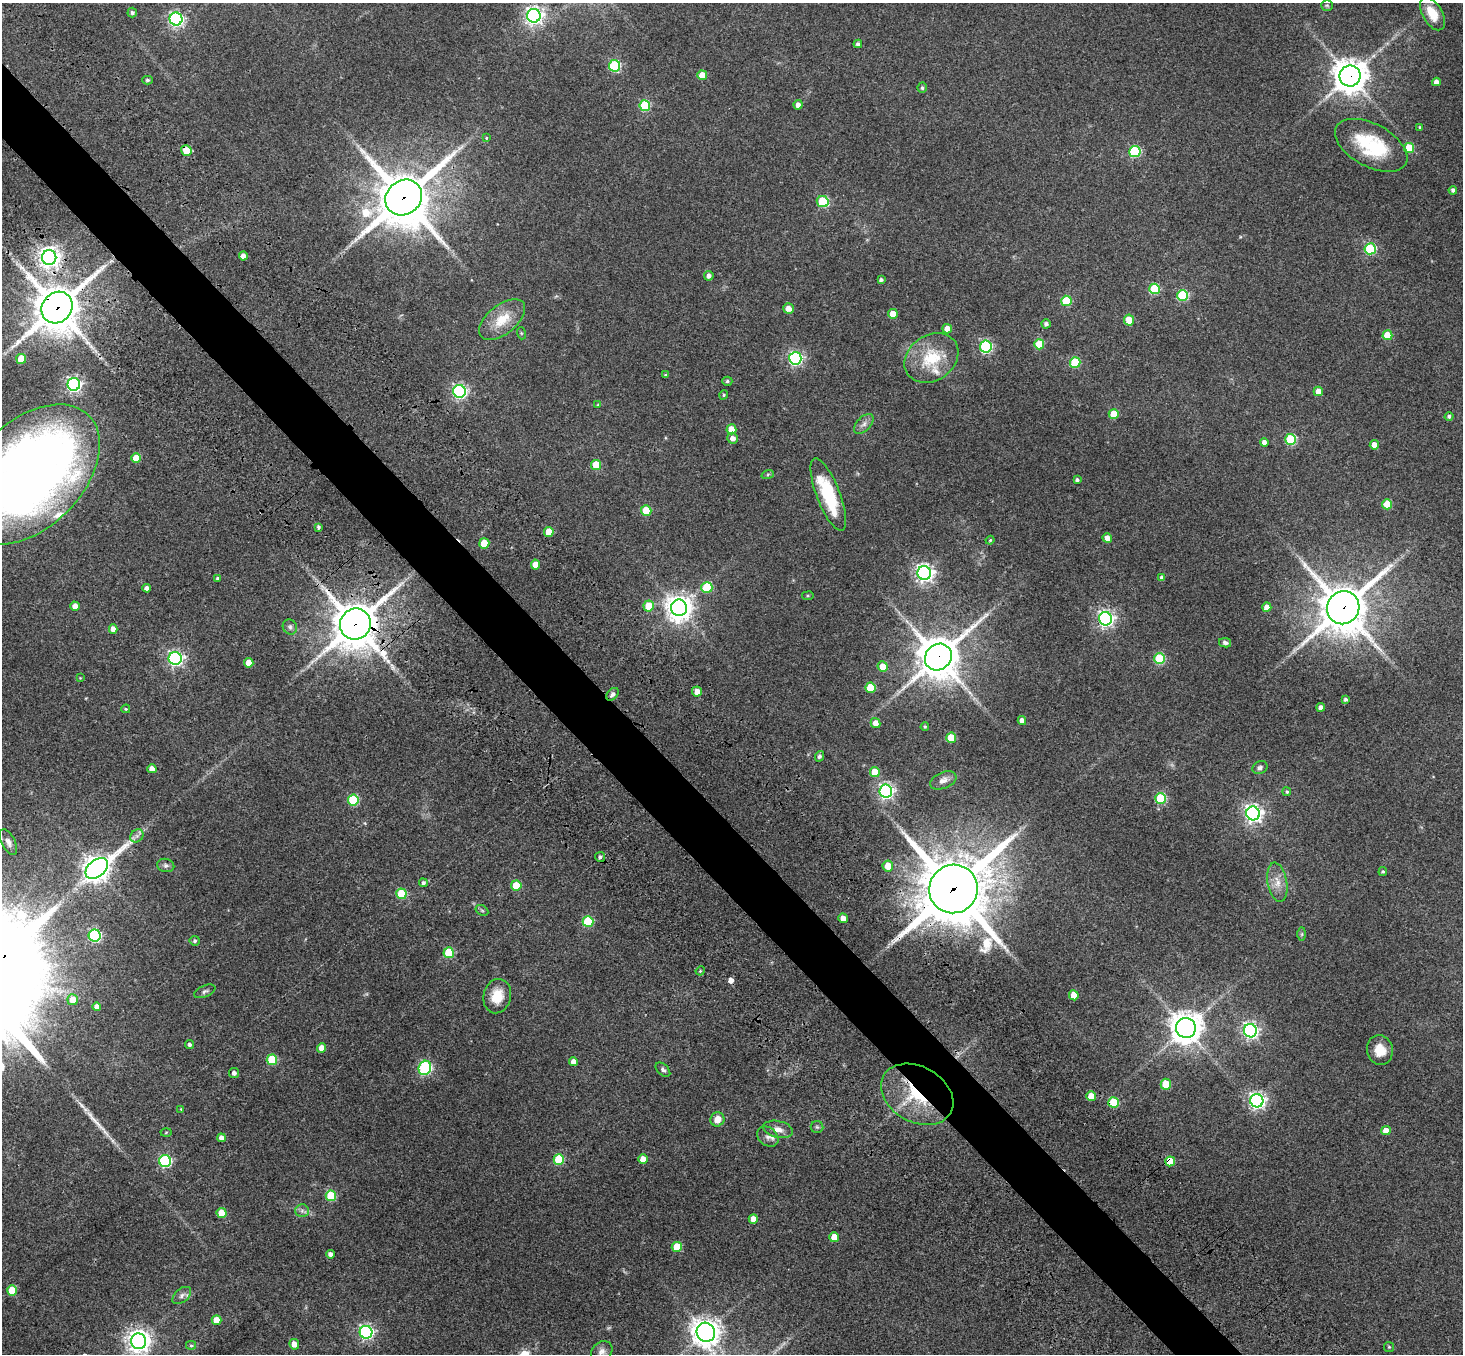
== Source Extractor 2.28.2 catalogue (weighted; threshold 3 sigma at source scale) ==
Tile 11 of 4 x 4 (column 3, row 3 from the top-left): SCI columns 3105-4565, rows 1821-3172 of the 6205 x 6204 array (HDU 1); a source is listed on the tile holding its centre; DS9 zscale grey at full resolution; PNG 1465 x 1356 px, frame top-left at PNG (2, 3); each listed source drawn as its Kron ellipse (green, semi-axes under 4 px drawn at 4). Shown black and unused: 4% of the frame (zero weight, under 3 of 4 exposures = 9% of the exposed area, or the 3 px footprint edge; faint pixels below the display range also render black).
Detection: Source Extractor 2.28.2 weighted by HDU 2 'WHT'; one run over the whole footprint, this tile lists its part. Background 0.0446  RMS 0.0054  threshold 0.0243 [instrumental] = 3 sigma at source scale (4.5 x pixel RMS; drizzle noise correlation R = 1.50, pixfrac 1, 0.05/0.05 arcsec/px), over >= 5 px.
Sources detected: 194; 2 too faint to see at this stretch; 2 cosmic-ray / hot-pixel residue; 1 long thin detection or spike segment (spike, bleed or trail) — neither listed nor drawn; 3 inside a brighter listed object's ellipse — not listed separately; the other 186 listed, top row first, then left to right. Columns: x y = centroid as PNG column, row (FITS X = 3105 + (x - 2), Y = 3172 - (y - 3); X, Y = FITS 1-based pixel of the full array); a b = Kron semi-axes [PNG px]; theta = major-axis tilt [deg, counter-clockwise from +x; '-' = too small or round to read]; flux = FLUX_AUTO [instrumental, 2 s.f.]
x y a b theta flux
1327 5 6 5 - 0.83
132 13 5 4 - 0.94
1432 14 18 10 -60 11
534 16 7 7 - 220
176 19 6 6 - 110
858 44 4 4 - 1.6
614 66 6 5 - 50
702 75 5 5 - 9.2
1350 76 10 10 - 930
147 80 5 4 - 1
1436 82 4 4 - 3.3
922 88 5 4 - 0.96
798 105 4 4 - 2.6
645 106 5 5 - 34
1420 127 4 4 - 0.54
486 138 4 3 - 0.46
1371 145 39 21 -28 34
1409 148 5 5 - 22
186 150 5 5 - 7.8
1135 151 6 5 - 49
1453 190 4 4 - 1.4
404 198 19 17 38 3000
823 202 6 5 - 34
1370 249 5 5 - 48
243 256 4 4 - 3.4
49 257 7 7 - 320
709 276 5 4 - 2.1
881 280 4 3 - 1.1
1155 289 5 5 - 33
1182 295 5 5 - 39
1066 301 5 5 - 25
57 308 17 14 48 1900
788 308 5 5 - 4.4
893 314 5 4 - 6.9
502 320 27 14 39 13
1129 320 5 5 - 11
1046 324 4 4 - 1.6
947 329 5 4 - 4.9
521 333 6 4 -72 0.58
1387 335 5 5 - 12
1039 344 5 5 - 17
986 347 6 6 - 75
795 358 6 6 - 110
931 358 29 23 34 22
21 359 5 5 - 11
1075 362 5 5 - 24
665 375 4 3 - 0.58
727 381 5 4 - 0.92
74 384 6 6 - 140
459 391 6 6 - 120
1318 391 5 4 - 5.1
724 395 5 4 - 0.69
598 405 4 4 - 0.48
1114 414 5 5 - 12
1449 416 4 4 - 1.1
864 424 12 7 45 2.4
731 429 5 5 - 8.3
733 438 5 5 - 3.2
1291 439 5 5 - 36
1264 442 4 4 - 2.1
1374 445 4 4 - 4.7
136 458 5 5 - 10
596 465 5 5 - 12
29 474 84 53 45 550
768 474 6 4 19 0.75
1077 480 4 3 - 1.2
828 495 38 11 -69 31
1387 504 5 5 - 13
646 511 5 5 - 18
318 527 4 3 - 1
549 532 5 5 - 9.4
1107 538 5 4 - 3.4
990 540 4 4 - 0.6
484 543 5 5 - 15
535 565 5 4 - 6.5
924 573 7 6 - 230
218 578 4 4 - 1
1162 578 4 4 - 2.3
707 587 5 5 - 25
147 588 4 4 - 2.3
808 596 6 3 8 0.6
75 606 5 4 - 3.5
649 606 5 5 - 11
1267 607 4 4 - 5
679 608 8 8 - 570
1343 608 17 16 - 2100
1105 619 6 6 - 180
355 624 16 15 - 1800
290 627 8 7 - 1.4
113 629 4 4 - 3.3
1225 643 6 4 -13 1.4
938 657 14 12 44 1700
175 658 6 6 - 140
1159 659 5 5 - 38
249 663 5 4 - 5.9
883 667 5 5 - 6.9
80 678 4 4 - 0.37
870 688 5 5 - 17
697 691 5 5 - 4.2
612 694 7 5 48 1.6
1346 699 4 4 - 1.1
1321 707 4 4 - 2.2
126 709 4 3 - 0.66
1022 721 4 4 - 3.4
876 723 5 4 - 3.7
925 727 4 3 - 0.57
951 738 5 5 - 13
819 756 5 4 - 1.3
1260 768 8 6 25 1.3
152 769 4 4 - 3.5
875 772 5 5 - 9.5
943 780 14 8 22 3.1
886 791 6 6 - 150
1287 792 4 4 - 0.81
1161 798 5 5 - 29
353 800 5 5 - 36
1253 813 7 6 - 220
137 836 7 6 - 1.4
8 842 14 6 -64 2.4
600 857 5 5 - 1.1
166 865 8 6 -12 1.6
888 866 5 5 - 7.6
97 868 13 8 39 580
1383 871 4 4 - 0.72
1277 882 20 9 -80 5.9
423 883 4 4 - 1.1
516 885 5 5 - 15
953 889 24 24 - 4100
401 894 5 5 - 24
482 910 7 5 -30 0.77
843 918 5 4 - 4.3
588 921 5 5 - 33
1302 934 7 4 89 0.82
95 936 6 6 - 76
195 941 5 5 - 1.1
449 953 5 5 - 24
700 971 5 3 - 0.59
205 991 11 5 24 1.4
1074 995 5 4 - 10
497 996 17 13 76 9.8
73 1000 5 5 - 6.3
97 1007 4 4 - 2.2
1186 1028 10 10 - 840
1250 1031 7 6 - 160
189 1045 4 4 - 1.1
321 1048 4 4 - 4.6
1380 1050 15 13 -75 7.8
272 1060 5 5 - 28
573 1062 4 4 - 3.7
425 1068 7 6 - 78
663 1070 9 5 -43 1.3
234 1073 5 5 - 2
1166 1084 5 5 - 18
917 1094 38 27 -30 35
1091 1096 5 4 - 8.5
1257 1101 6 6 - 180
1114 1102 5 5 - 28
181 1109 3 3 - 0.36
717 1119 7 7 - 5.3
817 1127 6 6 - 0.94
778 1129 15 8 -12 3.9
1386 1131 5 4 - 6.1
166 1132 5 3 - 0.55
768 1137 12 9 -39 2.9
221 1138 4 4 - 2.9
559 1159 5 5 - 27
643 1159 5 4 - 5.5
165 1161 6 6 - 72
1170 1161 5 5 - 13
331 1196 5 5 - 27
302 1211 7 6 - 1.6
222 1213 5 5 - 11
753 1219 5 4 - 5.6
834 1237 5 5 - 7.9
677 1247 5 5 - 14
330 1254 4 4 - 2.1
12 1290 5 5 - 13
182 1295 11 6 40 2.2
217 1320 5 4 - 7.6
366 1332 6 6 - 130
706 1332 10 9 - 600
139 1341 8 7 - 410
294 1344 5 4 - 3.7
191 1345 5 4 - 0.72
1389 1347 5 5 - 0.64
602 1352 12 9 48 2.7
Overlapping masked pixels (flux is a lower limit): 13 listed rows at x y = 1350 76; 186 150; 404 198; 49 257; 57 308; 1343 608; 355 624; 938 657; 612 694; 953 889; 917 1094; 1114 1102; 1170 1161
Isophote crosses this tile's border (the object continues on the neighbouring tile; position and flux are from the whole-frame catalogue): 4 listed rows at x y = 29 474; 706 1332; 139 1341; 602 1352